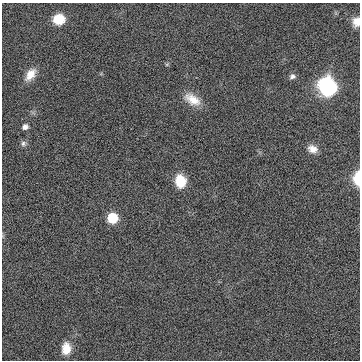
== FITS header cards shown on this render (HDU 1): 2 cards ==
NAXIS1  =                  358
NAXIS2  =                  358

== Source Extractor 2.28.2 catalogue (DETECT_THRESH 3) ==
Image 358 x 358 px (HDU 1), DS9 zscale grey, 1 PNG px = 1 image px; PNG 362 x 362 px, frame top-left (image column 1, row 358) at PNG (2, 3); no overlay
Background 0.00829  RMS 0.22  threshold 0.652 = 3 sigma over >= 5 px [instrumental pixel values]
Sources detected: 13; all 13 listed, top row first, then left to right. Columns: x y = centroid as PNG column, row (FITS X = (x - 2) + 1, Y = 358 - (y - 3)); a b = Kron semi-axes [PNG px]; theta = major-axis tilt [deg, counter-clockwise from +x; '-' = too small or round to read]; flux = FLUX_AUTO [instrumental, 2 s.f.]
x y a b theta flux
59 19 10 9 - 320
356 22 11 8 83 130
30 74 17 9 56 160
292 76 8 7 - 47
328 87 16 13 -61 1500
192 99 22 12 -32 230
25 127 7 6 - 57
23 143 8 7 - 40
312 149 13 10 -23 120
358 179 10 5 -89 520
180 181 13 11 -82 330
112 218 8 7 - 540
66 348 15 11 84 210
At the frame edge (FLAGS 8, measured only in part): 2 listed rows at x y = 356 22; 358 179